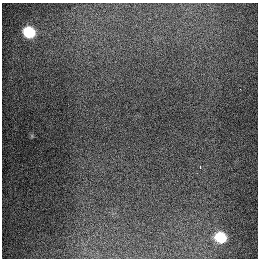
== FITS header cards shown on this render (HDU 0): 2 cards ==
NAXIS1  =                  256
NAXIS2  =                  256

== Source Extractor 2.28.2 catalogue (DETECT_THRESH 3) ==
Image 256 x 256 px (HDU 0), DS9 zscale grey, 1 PNG px = 1 image px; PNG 260 x 260 px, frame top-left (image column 1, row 256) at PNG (2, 3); no overlay
Background 1290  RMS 26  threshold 79.5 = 3 sigma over >= 5 px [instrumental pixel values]
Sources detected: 4; all 4 listed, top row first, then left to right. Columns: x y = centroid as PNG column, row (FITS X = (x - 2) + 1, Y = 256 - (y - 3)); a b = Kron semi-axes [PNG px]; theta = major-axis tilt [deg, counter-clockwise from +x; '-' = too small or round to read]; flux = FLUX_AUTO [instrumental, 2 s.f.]
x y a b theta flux
29 32 9 8 - 91000
240 89 2 2 - 2200
200 166 3 2 - 16000
220 237 9 8 - 70000